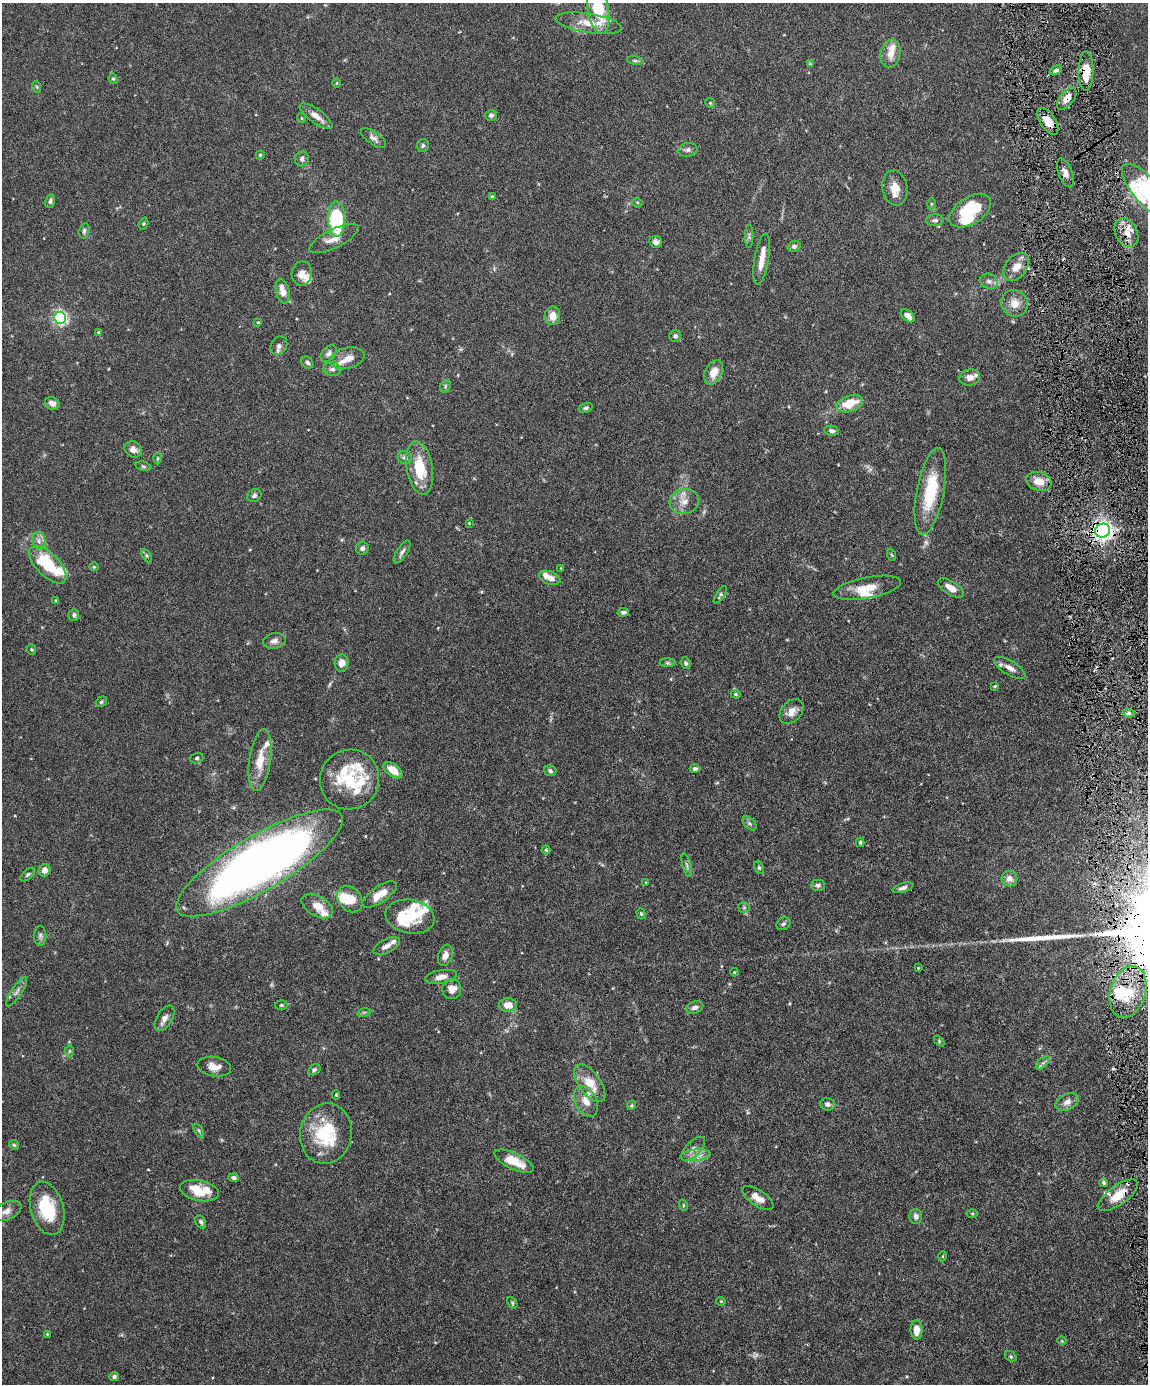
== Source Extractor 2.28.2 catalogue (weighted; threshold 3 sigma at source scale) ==
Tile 6 of 4 x 3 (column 2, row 2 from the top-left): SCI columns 1148-2293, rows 1621-3002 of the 4586 x 4516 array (HDU 1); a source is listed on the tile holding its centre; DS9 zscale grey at full resolution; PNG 1150 x 1386 px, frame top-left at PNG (2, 3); each listed source drawn as its Kron ellipse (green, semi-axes under 4 px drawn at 4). Shown black and unused: <1% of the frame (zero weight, under 4 of 8 exposures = <1% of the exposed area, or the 3 px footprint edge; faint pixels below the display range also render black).
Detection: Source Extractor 2.28.2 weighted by HDU 2 'WHT'; one run over the whole footprint, this tile lists its part. Background 0.0981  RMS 0.0031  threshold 0.0127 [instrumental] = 3 sigma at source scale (4.09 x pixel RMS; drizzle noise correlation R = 1.36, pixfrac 0.8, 0.05/0.05 arcsec/px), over >= 5 px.
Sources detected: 200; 3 inside a brighter object's white glare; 1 cosmic-ray / hot-pixel residue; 1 long thin detection or spike segment (spike, bleed or trail) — neither listed nor drawn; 21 inside a brighter listed object's ellipse — not listed separately; the other 174 listed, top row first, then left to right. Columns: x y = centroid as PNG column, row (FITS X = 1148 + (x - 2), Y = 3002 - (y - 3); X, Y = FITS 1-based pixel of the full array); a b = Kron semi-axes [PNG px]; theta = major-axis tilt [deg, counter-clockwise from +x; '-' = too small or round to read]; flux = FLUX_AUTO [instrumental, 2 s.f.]
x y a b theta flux
598 9 24 10 -80 11
589 23 33 9 -9 5
890 54 14 10 79 3
635 61 8 4 -8 0.51
810 64 4 4 - 0.26
1056 70 6 4 30 0.67
1086 71 20 7 89 5.5
113 79 5 4 - 0.39
337 83 5 3 - 0.22
37 87 6 3 -71 0.29
1067 98 13 7 51 2.8
710 103 5 4 - 0.38
491 115 6 5 - 0.68
316 116 20 7 -37 2.5
301 118 5 3 - 0.24
1048 121 15 7 -57 4.4
374 138 15 6 -34 1.2
423 145 6 6 - 0.59
688 150 10 6 9 0.95
260 155 4 4 - 0.32
302 159 7 6 - 0.85
1065 173 15 7 -69 1.7
895 188 17 12 -81 3.7
1147 191 35 13 -48 11
492 197 4 3 - 0.38
50 201 7 5 77 0.71
637 202 5 3 - 0.26
931 204 5 4 - 0.33
970 211 23 13 32 13
337 219 18 8 -89 21
935 220 9 6 0 0.73
143 224 6 4 70 0.38
84 231 8 5 76 0.63
1126 233 15 11 -62 3.5
749 236 12 2 90 0.49
334 238 27 9 26 3.1
656 242 6 6 - 1.1
794 246 7 5 16 0.7
762 259 26 7 80 3.4
1016 267 16 10 52 3.3
302 273 12 10 78 1.9
989 281 9 7 -19 1.1
283 291 13 6 -75 3.6
1014 303 13 13 - 3.1
552 316 9 8 - 2.7
908 316 8 5 -39 1.7
60 318 6 6 - 65
258 322 4 4 - 0.26
98 332 4 4 - 0.24
675 336 6 6 - 0.92
279 346 10 8 61 1.1
329 354 9 6 48 0.98
347 358 17 10 12 2.8
307 362 6 5 - 0.73
332 369 9 7 -6 1.1
713 372 13 8 63 3.4
970 377 10 8 9 2.2
445 386 7 5 61 0.49
52 403 7 6 - 1.5
850 404 13 8 20 6.7
586 408 7 5 14 0.57
832 431 7 5 -11 0.79
133 449 9 7 -40 1.5
158 458 6 4 89 0.44
405 458 7 6 - 0.93
143 466 8 4 -13 0.45
420 468 27 13 -80 9.6
1039 481 13 9 -17 3.8
930 491 44 13 79 14
254 495 7 6 - 0.75
684 502 15 12 15 3.1
469 523 4 3 - 0.22
1103 531 7 7 - 170
39 541 9 6 -79 1.2
362 548 6 6 - 0.78
402 552 13 5 58 0.95
892 555 6 4 -70 0.35
147 556 7 4 -59 0.44
48 565 24 11 -45 15
94 567 5 4 - 0.3
561 568 3 3 - 0.22
550 578 11 6 -18 2.1
867 588 34 10 11 5.2
951 588 14 6 -32 2.6
720 595 10 4 57 0.61
56 600 4 2 - 0.21
623 612 5 4 - 0.64
74 615 6 5 - 0.66
274 641 11 8 10 1.3
31 650 5 4 - 0.35
342 663 8 7 - 2
667 663 8 4 0 0.51
686 663 6 5 - 0.55
1010 668 17 7 -31 2
995 686 4 3 - 0.3
736 694 5 4 - 0.37
101 702 6 5 - 0.43
791 712 14 10 47 2.5
1128 713 6 4 -8 0.5
197 758 7 5 17 0.54
260 760 31 11 82 5.5
695 769 5 4 - 0.61
393 770 11 6 -36 3.8
550 771 6 5 - 0.62
350 780 30 29 - 13
750 824 8 5 -44 0.64
860 842 4 3 - 0.43
546 850 4 4 - 0.32
260 863 95 27 30 250
687 865 12 4 -75 0.74
759 868 7 4 -63 0.45
44 870 6 6 - 1.7
28 875 9 4 41 0.57
1010 879 8 7 - 1.8
646 882 3 3 - 0.22
818 885 7 5 0 0.79
903 888 11 4 17 0.95
379 895 20 8 35 4.8
350 899 14 11 -49 5
317 906 17 10 -30 3.6
744 907 5 5 - 0.41
641 914 5 4 - 0.4
410 917 25 17 -10 8.4
783 924 7 6 - 0.57
40 936 10 6 89 0.81
387 946 14 6 27 1.7
445 955 11 7 73 1.8
918 968 3 3 - 0.21
734 972 4 3 - 0.25
441 977 16 6 11 2.1
452 989 10 9 - 2.4
17 992 17 5 57 1.1
1128 992 26 17 72 9.6
281 1005 6 5 - 0.57
508 1005 9 7 -4 2.9
695 1008 9 6 17 0.95
364 1012 6 4 19 0.39
164 1018 14 7 59 1.6
939 1041 6 4 -48 0.35
69 1051 6 4 89 0.38
1043 1063 9 3 44 0.67
214 1067 17 9 -9 2.5
314 1070 6 5 - 0.58
590 1083 22 11 -54 5.7
336 1095 4 4 - 0.33
586 1101 16 10 -62 3.1
1067 1102 12 8 27 1.7
828 1104 7 6 - 0.87
631 1105 5 3 - 0.3
199 1131 7 4 -59 0.52
326 1133 30 26 78 17
14 1145 5 4 - 0.35
693 1149 15 7 46 1.6
695 1155 15 5 7 2
514 1161 21 8 -25 6.2
234 1178 5 4 - 0.68
1104 1183 4 4 - 0.48
199 1191 20 10 -11 7.4
1118 1195 23 9 35 5.1
758 1198 18 8 -33 2.6
683 1205 6 3 -72 0.34
47 1208 27 16 -74 12
6 1211 16 8 24 1.8
972 1214 5 3 - 0.31
916 1216 7 6 - 1
201 1222 7 5 -61 0.54
943 1256 5 3 - 0.24
721 1301 4 4 - 0.3
512 1303 6 4 -62 0.39
916 1330 10 6 -88 2.8
47 1334 3 3 - 0.21
1062 1341 4 3 - 0.19
1011 1356 6 4 -35 0.39
114 1377 5 4 - 0.66
Overlapping masked pixels (flux is a lower limit): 6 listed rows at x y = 1086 71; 1067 98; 1048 121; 1126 233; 1103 531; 1118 1195
Isophote crosses this tile's border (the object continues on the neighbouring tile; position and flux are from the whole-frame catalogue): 2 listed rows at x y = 598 9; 1147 191